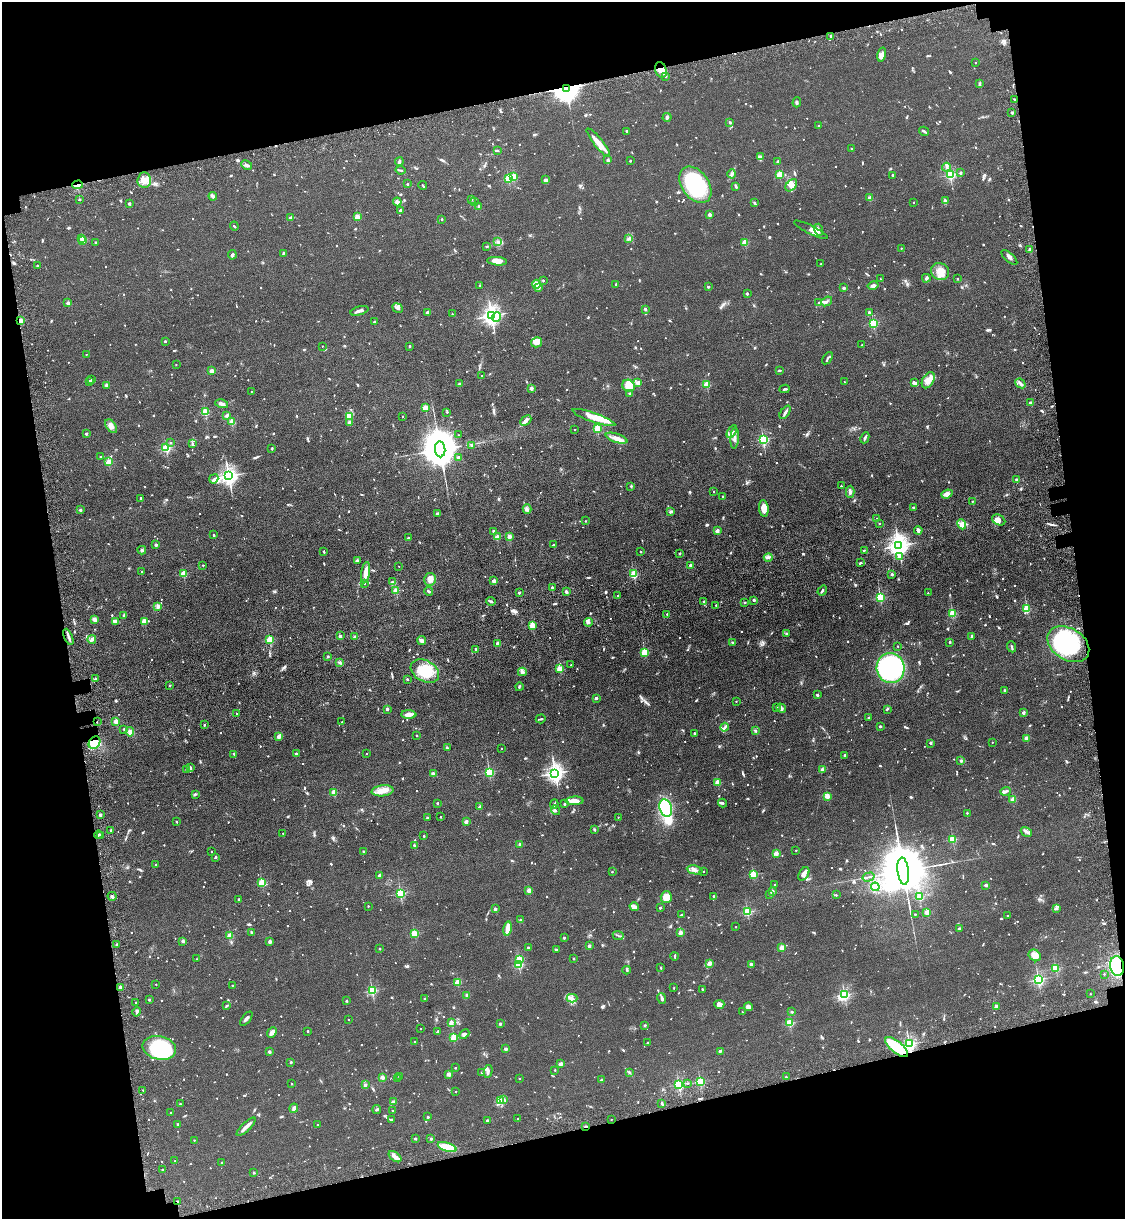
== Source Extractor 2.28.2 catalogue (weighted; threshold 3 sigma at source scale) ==
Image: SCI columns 273-4763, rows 161-5027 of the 5149 x 5188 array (HDU 1 of 3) = the unmasked area's bounding box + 8 px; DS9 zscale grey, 4 x 4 block average (1 PNG px = mean of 4 x 4 image px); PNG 1127 x 1221 px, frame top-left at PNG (2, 2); each listed source drawn as its Kron ellipse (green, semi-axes under 4 px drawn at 4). Shown black and unused: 25% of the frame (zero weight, under 3 of 5 exposures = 11% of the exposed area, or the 3 px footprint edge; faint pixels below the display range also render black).
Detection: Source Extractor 2.28.2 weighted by HDU 2 'WHT'. Background 0.0747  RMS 0.0081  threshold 0.0365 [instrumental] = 3 sigma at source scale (4.5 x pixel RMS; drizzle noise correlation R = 1.50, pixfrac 1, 0.05/0.05 arcsec/px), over >= 5 px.
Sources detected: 1477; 12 too faint to see at this stretch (4 x 4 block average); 7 inside a brighter object's white glare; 7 cosmic-ray / hot-pixel residue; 4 long thin detections or spike segments (spike, bleed or trail) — neither listed nor drawn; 21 coinciding with a brighter row at this scale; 60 inside a brighter listed object's ellipse — not listed separately; of the other 1366, all 500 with FLUX_AUTO >= 5.14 (the completeness limit of this list) listed and drawn (866 fainter detections not listed), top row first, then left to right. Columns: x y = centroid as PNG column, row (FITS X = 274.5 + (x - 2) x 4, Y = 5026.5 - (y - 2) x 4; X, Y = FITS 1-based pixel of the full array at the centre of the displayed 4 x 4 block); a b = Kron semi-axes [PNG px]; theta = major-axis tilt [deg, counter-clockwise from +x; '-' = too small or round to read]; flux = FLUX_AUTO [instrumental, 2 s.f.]
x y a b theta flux
831 36 2 2 - 13
882 54 7 4 77 19
975 63 2 2 - 5.5
661 70 8 5 -70 37
665 76 2 2 - 23
980 84 4 2 - 11
566 88 4 4 - 8600
1015 99 3 2 - 6.3
797 102 5 2 - 8.2
1012 113 2 2 - 26
667 117 4 3 - 8.2
730 122 3 2 - 7.3
819 125 2 2 - 9.3
627 131 2 2 - 20
924 131 5 2 - 12
598 143 18 4 -51 50
851 149 2 2 - 8
497 150 3 2 - 5.4
760 157 4 2 - 6.6
608 160 3 2 - 8.6
630 161 2 2 - 10
399 162 4 2 - 11
778 162 3 3 - 5.3
247 165 5 2 - 11
946 167 4 3 - 9.6
401 170 5 2 - 6.9
960 173 3 2 - 6.3
732 174 4 3 - 10
779 174 2 2 - 190
893 175 2 2 - 20
950 175 2 2 - 660
513 176 2 2 - 150
508 179 2 2 - 300
144 180 7 7 - 52
545 180 3 3 - 19
407 184 2 2 - 19
78 185 5 2 - 20
423 185 4 2 - 5.3
695 185 20 13 -55 410
791 185 7 4 46 26
736 186 3 2 - 12
213 196 4 2 - 29
870 198 2 2 - 80
471 199 2 2 - 31
79 200 2 2 - 5.9
945 201 4 2 - 18
397 202 4 4 - 11
474 202 2 2 - 8.3
914 202 2 2 - 7
129 203 3 2 - 8.8
755 203 4 2 - 5.3
479 207 2 2 - 24
400 210 2 2 - 26
710 215 2 2 - 66
357 217 2 2 - 140
291 218 2 2 - 56
442 219 2 2 - 13
234 226 4 2 - 5.2
811 230 19 3 -26 24
819 230 6 3 -72 14
81 239 2 2 - 18
629 239 4 2 - 5.8
83 240 2 2 - 180
498 241 4 2 - 5.4
96 242 2 2 - 19
745 242 2 2 - 190
487 246 3 2 - 6
901 248 2 2 - 8.2
1030 249 2 2 - 51
283 254 3 2 - 6.4
232 255 5 2 - 10
1009 257 10 3 -42 14
497 261 10 4 -4 39
821 264 2 2 - 12
37 266 2 2 - 7.7
940 271 9 8 - 50
926 278 4 3 - 9.6
880 279 2 2 - 5.3
957 279 2 2 - 7.6
543 281 2 2 - 5.2
536 284 4 4 - 17
616 284 2 2 - 5.2
480 285 2 2 - 14
873 285 5 2 - 17
539 287 2 2 - 5.2
708 287 2 2 - 19
844 288 2 2 - 38
747 294 2 2 - 5.8
827 301 6 3 38 10
68 303 2 2 - 54
819 303 4 2 - 5.4
398 308 5 3 - 12
645 309 2 2 - 35
359 311 9 2 17 18
427 312 2 2 - 36
869 312 2 2 - 21
452 314 2 2 - 7.1
491 315 3 2 - 2700
497 317 4 3 - 49
21 320 2 2 - 130
375 322 2 2 - 25
873 323 2 2 - 350
165 341 2 2 - 13
536 342 5 5 - 37
862 345 2 2 - 10
322 346 2 2 - 5.7
409 346 2 2 - 16
86 354 2 2 - 5.5
828 358 7 2 55 6.5
176 365 2 2 - 7.1
779 370 3 2 - 6.7
211 371 2 2 - 100
482 376 2 2 - 6.7
92 380 2 2 - 13
928 380 9 5 60 32
90 381 2 2 - 17
844 382 2 2 - 5.8
638 383 2 2 - 88
914 383 4 2 - 23
1020 383 5 2 - 13
459 384 3 2 - 7.3
707 384 2 2 - 210
107 385 3 3 - 13
629 386 6 6 - 46
531 388 2 2 - 55
785 389 5 2 - 7.5
251 391 2 2 - 6.1
630 393 3 3 - 8.4
1030 402 2 2 - 8.3
222 404 6 3 -13 18
425 408 2 2 - 170
205 412 2 2 - 250
447 412 2 2 - 12
785 412 7 2 54 12
226 415 4 2 - 8.7
403 416 2 2 - 5.6
350 417 4 2 - 6.8
594 418 23 4 -19 82
526 421 6 4 43 16
232 422 2 2 - 170
349 422 3 3 - 8
111 426 8 5 -52 26
597 428 2 2 - 270
575 429 2 2 - 7.1
732 432 7 4 59 17
86 434 2 2 - 26
458 435 2 2 - 8.7
617 438 11 4 -18 36
735 438 10 2 87 16
865 438 6 2 66 10
763 439 2 2 - 590
171 443 2 2 - 12
193 444 2 2 - 6.4
471 445 2 2 - 6.8
166 448 2 2 - 450
272 449 2 2 - 6.3
440 449 8 5 -84 22000
101 457 2 2 - 14
459 457 3 2 - 12
109 462 2 2 - 200
229 476 3 3 - 2300
214 479 5 2 - 7.5
1016 480 2 2 - 46
631 486 2 2 - 22
841 486 2 2 - 11
714 492 2 2 - 6.6
850 492 6 3 -90 10
947 494 6 3 22 27
723 496 2 2 - 6
141 498 2 2 - 15
972 501 2 2 - 6.7
913 507 2 2 - 18
764 508 8 5 -84 46
527 509 5 4 - 12
80 510 2 2 - 34
671 511 3 3 - 6.4
437 514 2 2 - 46
877 519 2 2 - 20
999 520 7 5 -28 22
585 521 2 2 - 5.7
879 524 2 2 - 9.1
962 524 5 3 - 15
918 530 4 3 - 14
493 531 3 2 - 6.9
717 531 2 2 - 80
214 535 2 2 - 15
509 536 2 2 - 92
497 537 2 2 - 97
408 538 2 2 - 22
156 545 2 2 - 32
554 545 4 3 - 7.1
899 546 3 3 - 3600
142 550 4 3 - 9
864 550 2 2 - 14
324 551 2 2 - 5.7
641 552 2 2 - 14
680 553 2 2 - 15
768 557 4 2 - 6.2
900 557 4 2 - 32
357 561 2 2 - 40
861 563 2 2 - 9
203 565 2 2 - 12
691 565 2 2 - 68
399 566 2 2 - 5.4
142 572 2 2 - 5.3
366 573 11 3 81 49
183 574 2 2 - 210
634 574 2 2 - 320
892 574 2 2 - 29
430 579 6 6 - 27
494 581 3 3 - 16
392 582 4 3 - 10
364 583 2 2 - 7.1
552 587 2 2 - 24
396 590 2 2 - 140
429 591 4 2 - 12
822 591 5 2 - 7.3
566 592 3 2 - 11
519 593 2 2 - 23
928 593 2 2 - 6.8
618 596 2 2 - 19
880 598 2 2 - 440
754 600 2 2 - 26
491 601 4 2 - 6.9
704 602 4 3 - 7.3
745 602 2 2 - 17
716 605 2 2 - 6.9
158 607 4 2 - 6.9
1027 609 2 2 - 290
667 614 2 2 - 8.6
952 614 2 2 - 320
124 615 3 2 - 7.9
94 619 4 3 - 18
115 621 3 2 - 33
144 621 2 2 - 140
588 622 4 2 - 6.8
532 625 2 2 - 170
786 633 3 2 - 5.1
340 636 2 2 - 39
972 636 4 2 - 5.9
68 637 9 2 -68 18
355 637 2 2 - 17
92 639 4 3 - 16
270 639 2 2 - 300
422 641 4 2 - 26
732 642 2 2 - 14
950 642 2 2 - 18
498 644 2 2 - 100
1068 644 22 15 -32 480
898 646 2 2 - 6.5
1012 647 6 2 -68 5.9
476 649 2 2 - 29
644 652 2 2 - 240
328 656 2 2 - 7.5
340 663 4 2 - 7.6
571 665 2 2 - 6.3
890 668 15 14 - 860
560 669 2 2 - 210
425 671 15 10 -29 160
522 672 4 4 - 18
96 678 3 2 - 6
407 679 2 2 - 12
169 686 2 2 - 15
519 687 4 2 - 5.5
1005 690 2 2 - 22
817 695 2 2 - 30
596 698 2 2 - 37
736 701 2 2 - 6
776 707 2 2 - 7.4
781 708 5 3 - 16
387 709 2 2 - 43
887 709 3 2 - 7.2
1024 713 2 2 - 36
237 714 2 2 - 6
409 714 7 3 0 33
869 717 2 2 - 15
541 719 5 2 - 6.5
116 721 2 2 - 160
97 722 2 2 - 6.7
342 722 2 2 - 5.6
204 725 2 2 - 11
880 726 2 2 - 19
724 727 4 3 - 11
124 729 2 2 - 12
755 731 2 2 - 8.2
130 732 4 3 - 18
694 733 2 2 - 18
417 735 2 2 - 6.5
279 737 3 3 - 17
1026 738 2 2 - 84
992 742 2 2 - 5.8
94 743 7 5 54 78
930 743 2 2 - 10
447 748 3 2 - 7.6
502 748 2 2 - 7.4
234 754 3 2 - 9.3
296 754 3 2 - 7.4
367 754 2 2 - 5.7
845 755 3 2 - 5.8
961 761 2 2 - 27
191 768 3 3 - 6.7
822 769 3 3 - 7.4
187 770 2 2 - 19
489 772 2 2 - 380
555 773 3 2 - 2200
433 774 3 2 - 26
718 782 2 2 - 150
383 791 11 5 7 53
1005 791 5 2 - 11
334 793 2 2 - 160
195 794 4 2 - 5.4
827 796 2 2 - 150
1013 800 2 2 - 140
575 801 9 4 1 43
437 803 2 2 - 12
723 803 4 3 - 7
554 804 5 2 - 5.8
565 804 2 2 - 19
480 807 2 2 - 46
666 808 9 6 -73 240
555 810 5 2 - 5.2
967 813 2 2 - 13
100 815 2 2 - 51
441 817 2 2 - 11
618 817 2 2 - 6.4
427 818 2 2 - 18
177 822 2 2 - 8.6
466 822 2 2 - 74
111 830 2 2 - 10
594 830 3 2 - 7.3
1026 832 6 3 -30 13
283 833 2 2 - 7.7
98 835 4 2 - 6.6
100 835 2 2 - 5.1
424 836 2 2 - 15
953 839 2 2 - 310
520 844 2 2 - 46
414 845 2 2 - 11
796 850 2 2 - 8.5
211 851 2 2 - 5.5
363 851 2 2 - 13
776 853 2 2 - 110
215 857 2 2 - 19
156 864 2 2 - 6.3
695 870 8 3 -10 21
903 871 13 5 -84 55000
612 872 2 2 - 8.3
703 872 2 2 - 6.4
753 874 2 2 - 270
804 874 7 4 57 20
380 875 2 2 - 57
868 877 6 2 15 7
262 883 2 2 - 300
775 885 2 2 - 5.5
986 885 2 2 - 44
875 887 4 3 - 12
529 890 2 2 - 99
772 892 2 2 - 73
400 893 2 2 - 460
770 894 2 2 - 7.9
836 895 2 2 - 9.8
112 896 4 2 - 8.1
714 896 2 2 - 18
666 897 6 5 - 53
919 897 2 2 - 250
239 899 2 2 - 10
368 906 2 2 - 8
634 907 4 2 - 8.7
660 908 2 2 - 22
495 909 2 2 - 36
1056 909 3 2 - 5.6
747 912 2 2 - 370
927 912 2 2 - 130
915 914 2 2 - 8.8
681 915 2 2 - 7
1007 915 2 2 - 6.1
520 920 2 2 - 5.6
736 927 2 2 - 5.2
507 929 7 3 80 45
959 929 2 2 - 42
251 932 4 3 - 5.8
414 933 2 2 - 230
680 933 2 2 - 89
230 936 2 2 - 150
618 936 5 2 - 6.4
564 938 2 2 - 21
183 941 2 2 - 38
270 941 2 2 - 51
117 944 2 2 - 20
589 946 2 2 - 53
528 947 2 2 - 5.7
782 948 2 2 - 130
380 949 2 2 - 10
556 949 3 2 - 5.2
1035 955 6 5 - 44
675 956 4 2 - 5.6
197 959 2 2 - 5.3
519 959 2 2 - 210
573 959 2 2 - 14
710 963 2 2 - 89
751 964 2 2 - 33
519 965 2 2 - 350
1117 966 10 7 -80 210
661 968 2 2 - 9
1056 968 2 2 - 340
627 970 4 2 - 5.7
1104 974 2 2 - 7.8
1038 979 2 2 - 840
458 982 2 2 - 220
156 984 2 2 - 7.6
232 985 2 2 - 6.5
120 988 2 2 - 89
674 988 2 2 - 8.9
702 989 2 2 - 6.4
372 991 2 2 - 510
1091 994 2 2 - 6
467 995 3 3 - 9.5
844 995 2 2 - 580
572 998 5 3 - 14
662 998 5 2 - 12
425 999 2 2 - 14
149 1000 2 2 - 18
347 1001 2 2 - 17
136 1002 2 2 - 10
719 1004 5 4 - 25
227 1006 3 2 - 6.3
748 1007 4 3 - 21
996 1007 2 2 - 69
136 1012 5 2 - 9.1
742 1012 2 2 - 6.7
792 1012 2 2 - 19
246 1019 8 2 51 12
349 1020 2 2 - 5.4
451 1023 2 2 - 90
790 1023 2 2 - 340
500 1024 2 2 - 37
645 1025 2 2 - 17
421 1029 2 2 - 7.3
308 1031 2 2 - 14
438 1031 3 2 - 6.6
272 1033 6 3 49 28
464 1034 6 3 44 9.2
454 1038 2 2 - 260
415 1042 2 2 - 6.5
648 1043 2 2 - 14
909 1044 2 2 - 1100
897 1047 14 5 -40 140
159 1048 17 11 -13 530
506 1049 2 2 - 45
720 1051 2 2 - 29
269 1052 2 2 - 35
291 1062 2 2 - 20
560 1064 2 2 - 67
456 1068 2 2 - 15
555 1070 2 2 - 11
488 1071 6 3 77 14
481 1072 2 2 - 9.1
629 1072 3 2 - 6.1
449 1074 2 2 - 93
382 1077 2 2 - 110
399 1077 2 2 - 7.7
786 1077 2 2 - 15
398 1078 2 2 - 5.3
519 1079 2 2 - 8.1
602 1080 2 2 - 28
700 1082 2 2 - 430
687 1083 2 2 - 5.7
292 1084 2 2 - 7.7
365 1085 2 2 - 50
679 1085 2 2 - 610
143 1090 2 2 - 5.9
455 1092 2 2 - 5.9
504 1099 4 2 - 6.7
500 1100 2 2 - 33
393 1101 3 2 - 5.3
662 1103 3 2 - 5.2
180 1104 2 2 - 10
294 1108 4 2 - 14
377 1110 4 2 - 5.7
392 1110 2 2 - 6.9
171 1112 2 2 - 6
428 1117 2 2 - 24
518 1119 2 2 - 5.9
611 1119 2 2 - 5.9
391 1120 2 2 - 12
487 1120 2 2 - 30
178 1124 2 2 - 10
318 1125 2 2 - 7.6
246 1127 12 2 44 37
585 1127 3 2 - 5.7
415 1139 2 2 - 25
431 1139 2 2 - 31
194 1140 2 2 - 7.8
447 1147 10 4 -19 98
395 1157 7 3 -38 22
175 1161 2 2 - 5.6
222 1163 2 2 - 14
162 1170 2 2 - 6.5
254 1173 2 2 - 18
177 1201 2 2 - 12
Overlapping masked pixels (flux is a lower limit): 9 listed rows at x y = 661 70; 566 88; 78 185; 21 320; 97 722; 94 743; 1117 966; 585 1127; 177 1201
Diffuse or blended objects may show on this block-average render without a row.